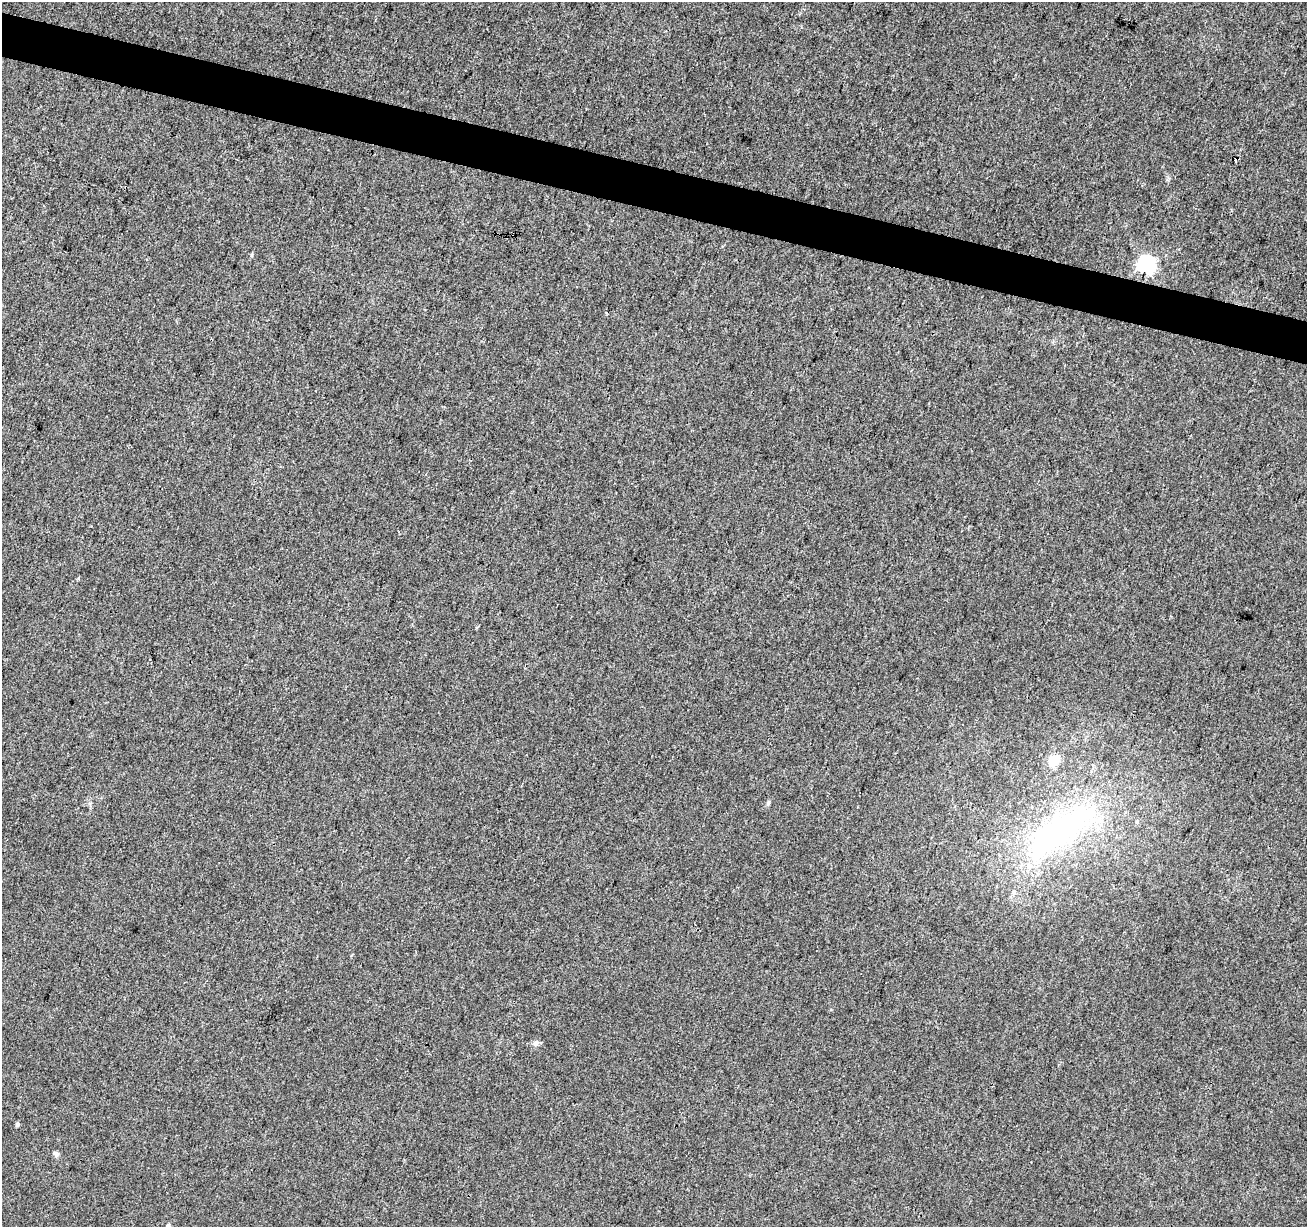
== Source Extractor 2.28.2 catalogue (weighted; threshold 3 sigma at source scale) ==
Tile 11 of 4 x 4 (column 3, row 3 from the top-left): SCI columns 2618-3922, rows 1507-2731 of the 5226 x 5399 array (HDU 1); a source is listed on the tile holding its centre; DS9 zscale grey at full resolution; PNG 1309 x 1229 px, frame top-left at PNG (2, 2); no overlay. Shown black and unused: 4% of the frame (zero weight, under 3 of 4 exposures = <1% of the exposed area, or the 3 px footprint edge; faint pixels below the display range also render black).
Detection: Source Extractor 2.28.2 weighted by HDU 2 'WHT'; one run over the whole footprint, this tile lists its part. Background 0.00786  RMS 0.0036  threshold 0.0164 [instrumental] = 3 sigma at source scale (4.5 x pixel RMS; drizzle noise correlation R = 1.50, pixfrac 1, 0.0396/0.0396 arcsec/px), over >= 5 px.
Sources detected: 12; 1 cosmic-ray / hot-pixel residue — not listed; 1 inside a brighter listed object's ellipse — not listed separately; the other 10 listed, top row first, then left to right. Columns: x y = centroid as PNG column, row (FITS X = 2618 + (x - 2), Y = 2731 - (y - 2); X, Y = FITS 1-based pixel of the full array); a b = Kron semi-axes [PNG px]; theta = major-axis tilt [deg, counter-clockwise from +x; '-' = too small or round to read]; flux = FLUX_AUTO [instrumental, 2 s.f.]
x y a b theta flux
252 255 6 4 89 0.45
1146 265 6 6 - 130
1053 760 11 9 43 7.2
768 803 7 5 88 0.64
1137 823 4 3 - 1.3
1061 830 108 31 34 89
536 1043 8 7 - 1.2
17 1124 5 4 - 0.77
55 1153 9 5 -7 0.81
168 1226 6 4 61 0.62
Isophote crosses this tile's border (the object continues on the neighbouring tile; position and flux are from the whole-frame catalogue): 1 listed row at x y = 168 1226